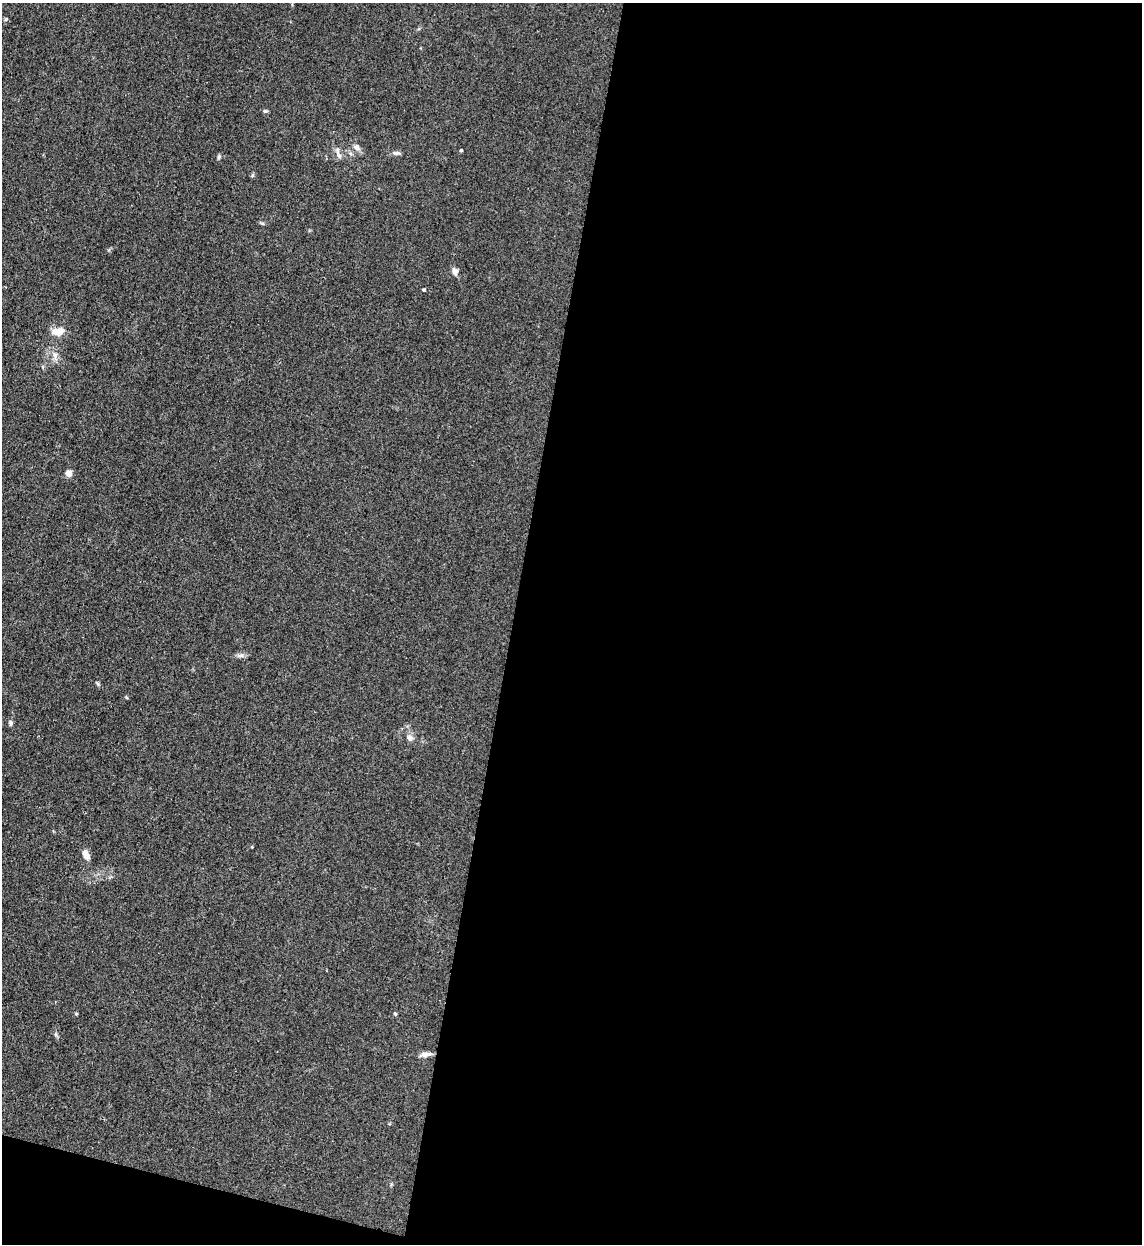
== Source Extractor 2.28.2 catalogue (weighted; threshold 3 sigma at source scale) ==
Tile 16 of 4 x 4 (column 4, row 4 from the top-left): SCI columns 3751-4890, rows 23-1264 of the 5101 x 5010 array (HDU 1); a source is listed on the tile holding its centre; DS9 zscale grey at full resolution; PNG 1144 x 1246 px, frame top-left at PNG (2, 3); no overlay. Shown black and unused: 57% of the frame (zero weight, under 3 of 4 exposures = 7% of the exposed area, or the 3 px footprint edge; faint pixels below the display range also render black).
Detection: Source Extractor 2.28.2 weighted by HDU 2 'WHT'; one run over the whole footprint, this tile lists its part. Background 0.0807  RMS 0.011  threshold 0.0478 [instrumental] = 3 sigma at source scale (4.5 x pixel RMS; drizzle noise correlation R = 1.50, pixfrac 1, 0.05/0.05 arcsec/px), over >= 5 px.
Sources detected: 20; all 20 listed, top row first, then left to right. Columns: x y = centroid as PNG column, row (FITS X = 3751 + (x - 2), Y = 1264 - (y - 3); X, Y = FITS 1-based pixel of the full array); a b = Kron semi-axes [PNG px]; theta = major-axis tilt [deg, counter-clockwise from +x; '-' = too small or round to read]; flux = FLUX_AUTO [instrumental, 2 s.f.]
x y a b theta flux
6 19 6 3 71 1.2
265 111 6 5 - 1.8
356 147 9 7 -40 4.3
337 150 11 6 -89 4.4
461 150 3 3 - 1.3
396 153 11 5 1 2.8
219 157 5 5 - 1.6
252 175 6 4 87 1.4
455 271 8 6 -70 5.6
424 290 3 3 - 1.3
59 331 13 8 8 12
55 355 8 6 -56 3.8
68 473 4 4 - 18
241 655 9 5 6 3.2
98 684 6 4 -72 1.4
10 723 7 5 82 2.2
410 738 9 7 -43 3.9
86 854 12 7 -61 6.5
395 1014 5 4 - 1.1
425 1054 16 5 8 4.9